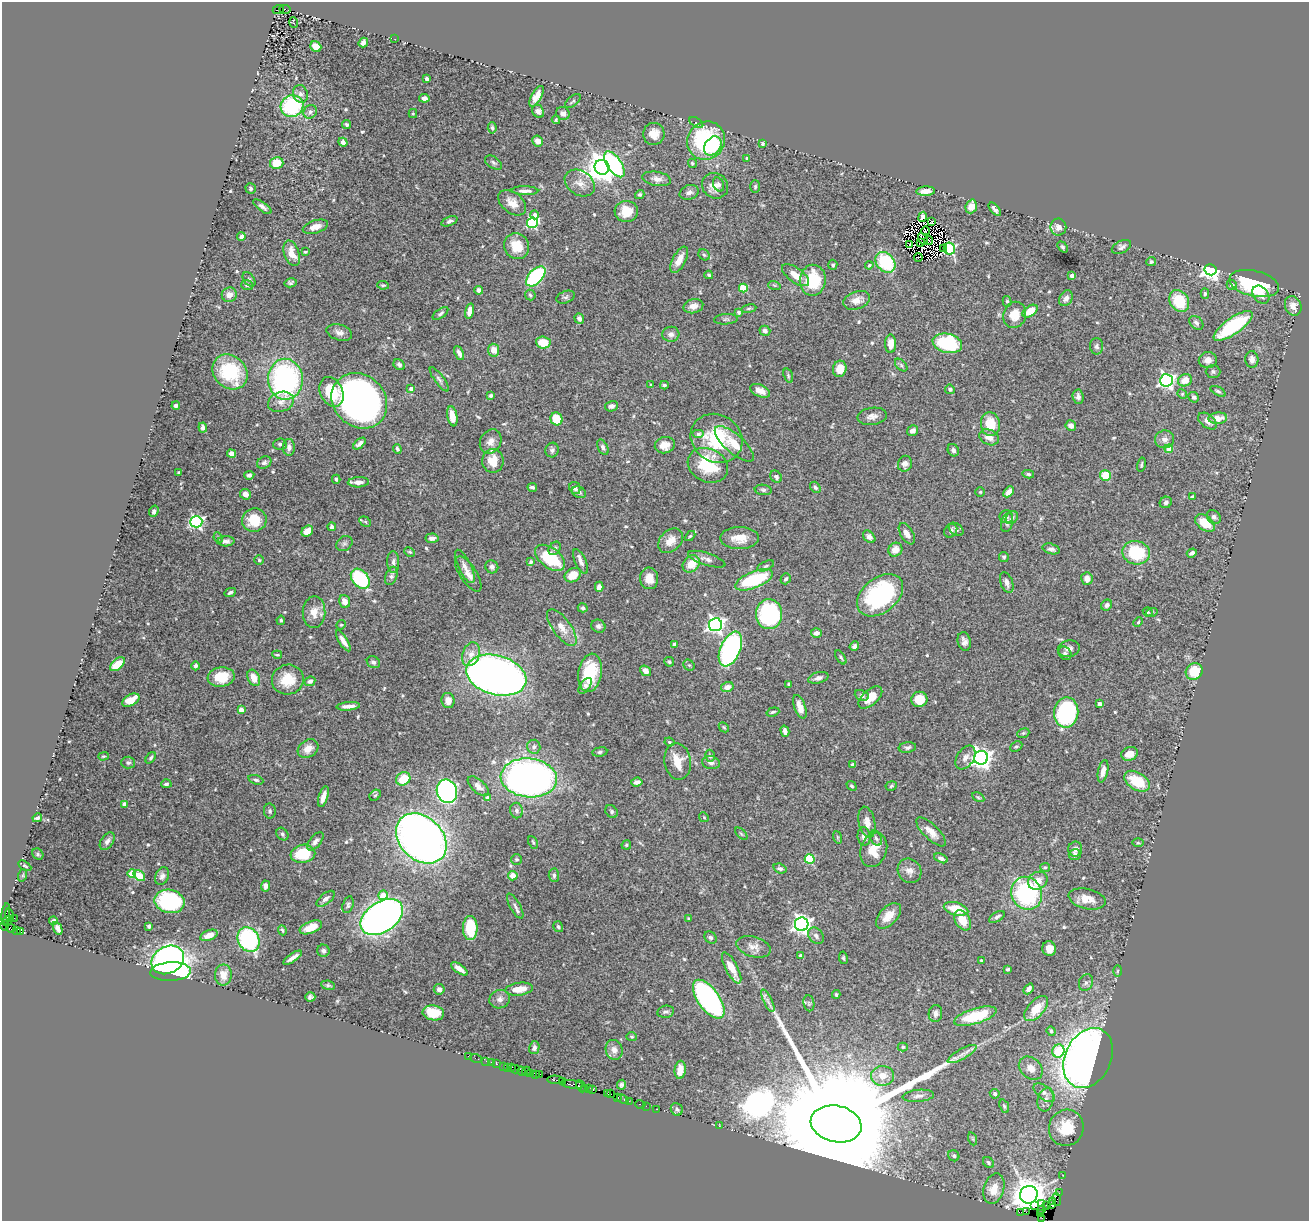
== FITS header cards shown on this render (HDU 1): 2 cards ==
NAXIS1  =                 1307
NAXIS2  =                 1219

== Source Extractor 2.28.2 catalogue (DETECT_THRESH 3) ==
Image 1307 x 1219 px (HDU 1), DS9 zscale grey, 1 PNG px = 1 image px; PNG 1311 x 1223 px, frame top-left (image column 1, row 1219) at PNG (2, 2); each listed source drawn as its Kron ellipse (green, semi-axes under 4 px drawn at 4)
Background 1.47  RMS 0.046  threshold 0.139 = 3 sigma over >= 5 px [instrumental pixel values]
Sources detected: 564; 3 with non-positive FLUX_AUTO (blend fragments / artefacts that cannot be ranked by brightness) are neither listed nor drawn; of the other 561, the 500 brightest by FLUX_AUTO listed and drawn (61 fainter detections omitted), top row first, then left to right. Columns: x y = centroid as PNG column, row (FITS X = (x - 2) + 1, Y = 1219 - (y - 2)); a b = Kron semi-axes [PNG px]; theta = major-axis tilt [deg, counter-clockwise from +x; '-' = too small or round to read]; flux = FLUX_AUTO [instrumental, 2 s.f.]
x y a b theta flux
278 9 5 3 - 400
285 9 5 3 - 290
294 22 5 2 - 5.1
395 39 2 2 - 5.9
363 43 5 4 - 12
316 47 6 5 - 41
427 79 4 3 - 7.7
300 94 9 7 -72 12
536 96 11 5 60 25
424 98 5 4 - 16
573 101 9 4 40 6
292 106 11 10 - 260
538 111 7 5 -55 12
310 112 7 6 - 9.6
413 113 4 4 - 3.6
563 113 7 6 - 12
556 120 4 3 - 4
696 123 7 4 -31 6.5
347 125 5 4 - 5.8
492 128 5 4 - 6.6
654 134 11 10 - 34
538 141 6 5 - 19
706 141 20 18 47 330
343 142 5 4 - 12
762 144 4 3 - 5.6
713 146 10 7 53 100
747 158 3 3 - 4.5
277 163 7 6 - 57
493 163 9 5 -35 8
692 163 5 4 - 5.5
614 164 15 7 -55 390
602 167 7 7 - 5000
657 179 14 7 -10 19
580 183 16 12 -33 30
719 185 7 5 -67 9.1
715 186 13 12 - 31
755 186 6 5 - 5
251 189 5 5 - 5.7
525 191 13 4 -1 15
926 191 9 4 3 25
689 192 10 7 19 13
640 194 5 4 - 5.8
512 203 16 10 -38 35
971 206 7 5 71 30
262 207 11 4 -36 11
995 209 8 3 -49 9.6
626 212 11 10 - 57
535 215 4 4 - 12
923 217 5 4 - 6.3
449 221 8 4 21 8.6
931 221 3 2 - 3300
532 223 5 5 - 360
315 227 13 6 18 25
1058 227 8 8 - 20
926 231 4 2 - 7.1
241 236 4 4 - 12
923 239 6 2 -56 5.8
929 240 4 2 - 4.7
920 243 4 3 - 7.2
910 244 3 2 - 5.9
517 246 13 12 - 62
1063 247 6 4 -51 5.7
1121 247 10 6 26 9.9
943 248 2 2 - 6.2
949 249 6 5 - 370
305 252 4 3 - 3.9
292 253 13 7 -71 39
704 255 6 5 - 5.2
918 258 4 2 - 3.8
679 260 14 6 62 36
885 262 11 8 -50 190
1151 262 5 4 - 5.5
833 265 5 4 - 6.1
869 265 4 3 - 3.8
1210 270 6 5 - 1500
709 275 4 3 - 4.8
796 275 16 7 -36 38
536 276 12 7 46 300
1072 276 4 4 - 17
249 279 8 5 -52 6.2
813 280 15 13 82 140
291 283 6 4 13 6.5
1254 284 25 12 -13 250
247 285 6 5 - 5.8
383 285 6 4 -6 4.2
774 285 6 4 -18 4.1
1232 285 5 5 - 15
743 288 4 4 - 130
479 290 4 4 - 12
1205 294 5 4 - 5.3
229 295 7 7 - 19
530 295 5 5 - 4.7
1261 295 10 7 -51 25
566 297 9 6 21 8.4
1066 298 8 6 61 16
857 300 14 8 19 29
1007 301 5 4 - 4.6
1179 301 12 9 -56 110
693 306 10 7 14 22
1293 306 10 8 -69 22
749 309 7 4 9 4.4
470 311 8 4 77 22
1030 311 8 5 36 51
738 312 3 3 - 5.4
440 314 9 4 36 6.7
1015 315 13 11 70 50
579 318 5 4 - 12
726 319 12 5 3 8
1196 323 8 6 -43 10
1233 326 23 8 35 290
765 331 5 5 - 11
339 332 13 7 -16 16
671 334 8 7 - 12
543 342 7 6 - 61
947 343 15 9 -13 270
891 344 9 5 -90 30
1097 346 8 6 -90 8.6
494 350 6 5 - 31
459 353 7 4 -65 16
1252 359 8 6 -85 15
1208 360 9 8 - 21
399 365 6 5 - 7.7
901 365 7 4 -46 6.2
840 369 8 6 76 36
1213 371 7 6 - 7.6
230 372 19 16 -44 150
788 376 7 4 -71 5.3
285 379 20 17 -89 600
439 379 15 4 -54 9.1
1166 380 6 6 - 900
1185 380 7 6 - 38
651 385 3 3 - 3.7
664 385 4 3 - 5.2
411 388 4 3 - 12
950 389 5 4 - 6.7
760 391 10 6 -24 26
1218 391 8 4 -29 6.4
331 392 15 11 -65 91
1182 394 5 4 - 4.3
491 396 4 3 - 6
1078 397 7 5 -86 14
1194 397 6 5 - 7.7
359 401 30 25 -44 1700
281 402 13 10 18 26
176 405 4 3 - 8.5
612 406 6 5 - 10
452 416 10 5 -79 37
872 416 14 8 8 19
1218 418 9 5 3 31
556 419 6 6 - 78
1207 421 11 6 -38 19
990 424 12 9 -82 66
1071 426 5 5 - 17
203 428 5 4 - 9.8
913 431 6 5 - 16
698 434 6 4 0 8.5
989 437 10 7 -24 24
716 438 27 23 -33 180
1165 439 9 9 - 17
491 442 13 10 62 23
280 444 6 5 - 6.8
359 444 7 4 41 10
734 444 24 9 -41 54
665 445 10 8 14 28
289 447 8 6 90 13
603 447 8 5 -65 9.4
397 449 5 3 - 5.4
1169 449 4 4 - 54
552 450 7 6 - 8.6
953 450 6 5 - 9.4
231 454 4 4 - 21
493 461 12 10 90 50
264 463 7 6 - 7.7
905 464 8 7 - 15
708 465 21 16 -26 150
1141 465 7 3 76 4.7
179 472 3 3 - 4
1028 474 6 4 -12 6
249 475 5 4 - 11
1105 475 5 5 - 74
776 477 6 5 - 8.6
336 479 4 3 - 4.6
358 482 10 5 2 16
532 487 5 3 - 6.8
815 487 6 4 -54 7.5
575 488 6 5 - 12
763 490 8 5 -7 6.9
579 492 7 5 -28 7.5
980 492 5 4 - 4.1
1009 492 6 4 46 20
245 494 5 5 - 18
1192 497 4 3 - 13
1166 502 6 5 - 11
154 511 6 4 71 9.8
1006 517 7 6 - 7.7
1214 517 8 6 -42 8.8
1012 518 7 5 52 7.4
254 520 12 11 - 80
196 522 6 6 - 620
365 522 6 4 -31 4.3
1007 522 10 5 75 9.2
1205 523 11 7 -39 62
332 527 4 3 - 10
956 529 8 5 -37 8.8
307 531 6 5 - 36
951 531 7 6 - 9.2
907 534 12 6 -59 19
690 536 6 3 44 4.3
869 537 7 5 -47 13
218 538 5 3 - 4.2
432 538 6 5 - 13
739 538 19 11 1 50
226 541 8 5 2 10
671 541 14 10 43 32
344 544 9 7 36 9.6
555 548 7 5 54 7.2
1051 549 9 5 -16 9.2
895 550 7 6 - 27
410 552 6 4 -25 4.3
1136 553 14 11 -12 150
1192 553 5 4 - 9.4
1004 557 5 4 - 4.9
550 558 17 10 -37 150
707 559 19 6 -18 16
259 560 5 5 - 4.5
581 561 13 5 -65 16
393 562 11 6 -88 12
531 562 4 3 - 5.6
691 564 9 7 45 54
465 566 18 6 -64 21
766 566 9 4 25 6.2
492 567 7 6 - 10
468 574 20 8 -56 28
573 575 9 6 33 48
391 576 9 6 69 11
649 578 11 9 -84 31
360 579 11 8 -50 260
786 579 6 4 54 7.1
1087 579 6 5 - 25
754 580 20 8 22 200
1007 583 11 6 -70 14
599 587 5 4 - 14
230 592 6 4 26 7.3
880 595 26 17 38 400
345 601 6 5 - 24
1107 605 6 5 - 11
583 608 5 4 - 7.7
314 612 16 11 87 37
1148 612 5 3 - 3.9
1152 612 6 3 19 4.3
769 614 15 13 90 330
281 620 4 3 - 4.6
1138 622 5 4 - 3.9
341 625 5 4 - 3.6
715 625 6 6 - 1200
598 626 7 6 - 8.1
562 627 21 9 -54 36
816 633 5 4 - 17
343 641 12 4 -58 18
964 641 9 6 -77 14
674 644 3 3 - 13
854 646 5 4 - 9.6
730 649 18 10 67 550
1069 649 11 8 9 16
1065 653 7 6 - 6.6
471 654 12 8 71 27
277 655 5 3 - 3.7
841 657 8 4 -57 5.9
373 662 7 5 -33 9.3
669 662 5 4 - 4.7
117 664 9 5 40 52
689 665 6 5 - 4.7
196 666 4 4 - 7.4
646 671 6 4 -36 20
1194 671 9 8 - 87
590 673 19 11 81 110
496 675 31 19 -15 2300
221 677 13 9 8 77
254 678 9 5 -66 39
818 678 10 5 16 13
288 680 16 14 20 73
310 681 5 4 - 7.8
789 684 4 3 - 6.2
585 686 9 5 53 16
727 687 6 5 - 19
862 695 7 5 -23 7.4
870 697 14 7 42 45
919 699 8 7 - 62
131 700 9 5 29 53
448 700 7 6 - 25
1100 704 4 4 - 23
348 706 12 3 5 18
800 707 12 5 -70 28
241 710 4 4 - 30
773 712 6 3 18 4.7
1066 712 15 12 82 370
724 727 6 4 -44 3.8
785 731 6 4 -74 11
1023 733 6 4 21 4.5
670 742 5 3 - 3.7
1016 746 6 4 26 5.2
534 747 7 6 - 10
907 747 9 5 8 8.4
308 749 11 8 37 31
600 752 7 5 9 6.8
1129 754 8 6 23 32
103 756 5 4 - 4
710 756 6 4 -74 6.3
965 757 13 8 56 19
151 758 6 4 53 5.8
981 758 7 7 - 1900
678 761 18 13 -80 54
128 763 7 6 - 8.2
711 763 9 6 -12 12
853 765 4 4 - 5.8
1103 771 11 5 78 18
529 778 28 19 -6 1600
403 779 7 6 - 72
256 780 8 4 -20 7.1
1137 781 14 8 -32 98
637 782 6 4 6 13
166 784 5 4 - 6.8
478 786 13 6 -42 18
851 786 5 4 - 4.3
891 786 5 4 - 5
447 791 12 10 -71 800
375 795 6 5 - 5.7
323 796 11 4 73 24
978 797 6 4 -29 4.1
488 798 4 4 - 16
124 804 4 4 - 22
517 810 8 6 -80 12
270 811 7 6 - 7
612 811 7 5 -51 6.7
704 817 5 4 - 3.7
37 818 5 3 - 6.5
867 822 16 8 -78 24
931 832 19 7 -44 30
282 834 7 5 -51 6.4
741 834 8 3 -45 3.7
864 836 9 6 -84 19
837 837 6 4 -71 4.6
421 838 28 21 -44 2800
876 838 8 5 -60 7.7
107 841 10 6 56 11
315 841 11 5 49 14
533 842 7 3 -64 4.3
1138 843 6 4 -1 4.2
626 845 5 4 - 3.8
1075 849 7 7 - 19
874 850 17 13 71 53
38 854 6 5 - 4.5
303 854 12 9 9 110
1075 854 6 5 - 8.2
941 858 7 4 -25 12
517 859 5 5 - 5.1
810 859 5 4 - 170
25 866 7 3 -31 4.5
1045 867 5 4 - 3.9
780 869 7 4 -17 8.3
909 871 13 11 -52 22
132 874 4 4 - 65
23 875 6 4 72 4.2
554 875 7 5 -86 8
139 876 6 4 -41 68
162 876 9 6 68 12
513 876 5 4 - 30
1038 881 10 8 32 29
266 886 5 4 - 10
1027 893 17 15 -62 390
383 895 5 4 - 41
326 899 11 5 38 12
1087 899 19 10 -13 39
169 901 15 11 -11 330
348 905 8 5 74 6.8
515 906 14 5 -60 12
956 909 12 6 -16 67
6 914 11 4 83 390
10 915 7 2 -77 220
888 916 15 9 46 39
382 917 23 15 34 1800
997 917 9 4 30 9.4
14 918 2 2 - 31
689 919 4 3 - 5
53 920 4 3 - 7
962 920 11 7 -56 52
7 921 4 3 - 230
802 924 7 7 - 1300
5 926 5 3 - 160
149 926 4 3 - 6.6
311 927 12 6 22 38
558 927 5 4 - 6.1
11 928 5 3 - 83
58 928 7 4 -66 12
470 928 12 7 -90 120
282 930 5 3 - 4.3
17 931 4 3 - 79
20 932 3 3 - 730
209 935 9 5 20 22
816 936 9 7 -51 12
710 937 7 5 -44 7.1
248 940 13 10 -60 370
754 947 17 10 -16 23
1049 949 7 6 - 24
323 951 6 6 - 8.3
801 956 4 3 - 8
293 958 11 3 34 16
843 958 6 4 -79 4.5
168 960 17 13 30 1200
981 960 3 3 - 3.9
732 968 17 6 -62 38
459 969 10 4 -36 21
1008 969 4 3 - 4.1
1118 971 5 3 - 3.7
170 972 20 9 3 820
223 975 10 8 89 38
1086 983 8 6 67 9
328 985 7 4 -8 4.9
439 989 5 5 - 9.3
519 989 14 6 7 45
1029 989 6 4 50 13
836 994 4 3 - 4.9
310 997 5 4 - 7.2
500 999 10 9 - 15
709 999 22 11 -54 670
768 1001 12 4 -64 11
809 1003 8 5 -83 7.3
1036 1009 15 8 48 60
666 1012 8 6 11 8.6
433 1013 11 7 -9 86
935 1013 8 7 - 12
975 1016 22 7 17 140
1051 1031 5 3 - 6.3
632 1037 5 4 - 3.7
903 1047 5 4 - 4.6
534 1048 6 5 - 8.5
614 1050 10 8 -73 18
1058 1051 7 6 - 120
962 1054 16 5 29 17
468 1056 3 2 - 10
476 1058 6 2 -18 36
1088 1058 31 23 64 2100
486 1061 2 2 - 40
491 1062 2 2 - 22
496 1063 4 3 - 130
503 1066 3 2 - 42
508 1067 3 2 - 93
511 1067 3 3 - 180
1031 1068 13 10 -42 29
515 1069 5 3 - 260
680 1070 9 5 85 28
521 1071 5 3 - 350
526 1071 4 3 - 380
531 1073 2 2 - 44
540 1074 3 3 - 150
536 1075 3 2 - 110
882 1076 11 10 - 35
556 1080 8 3 -5 560
563 1082 2 2 - 18
572 1084 11 3 -9 710
622 1085 5 4 - 7.5
581 1086 6 4 -64 240
584 1088 4 2 - 69
588 1089 3 2 - 97
593 1090 3 3 - 140
1044 1093 12 6 -39 16
607 1094 3 2 - 68
611 1094 2 2 - 42
995 1094 5 5 - 7.1
918 1096 16 6 5 15
618 1098 3 3 - 130
623 1099 6 3 -23 230
1046 1100 12 8 74 18
629 1101 2 2 - 57
640 1104 5 3 - 120
646 1106 2 2 - 42
1004 1106 7 4 -70 5.2
657 1109 3 2 - 87
677 1109 6 5 - 7.8
836 1124 25 18 -12 230000
719 1126 2 2 - 23
1066 1128 18 17 - 93
973 1139 7 4 -71 4
954 1156 6 5 - 6.8
988 1162 6 5 - 6
1063 1175 3 2 - 34
994 1189 15 10 74 48
1059 1193 3 2 - 4.2
1029 1195 9 8 - 5900
1057 1200 6 3 -82 72
1053 1201 4 3 - 200
1042 1204 4 3 - 130
1046 1205 2 2 - 60
1051 1205 2 2 - 37
1035 1206 3 2 - 54
1042 1210 3 3 - 60
1020 1212 4 2 - 94
1026 1212 2 2 - 83
1040 1213 3 2 - 51
1042 1218 3 2 - 7.2
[61 fainter detections neither listed nor drawn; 3 non-positive-flux detections neither listed nor drawn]